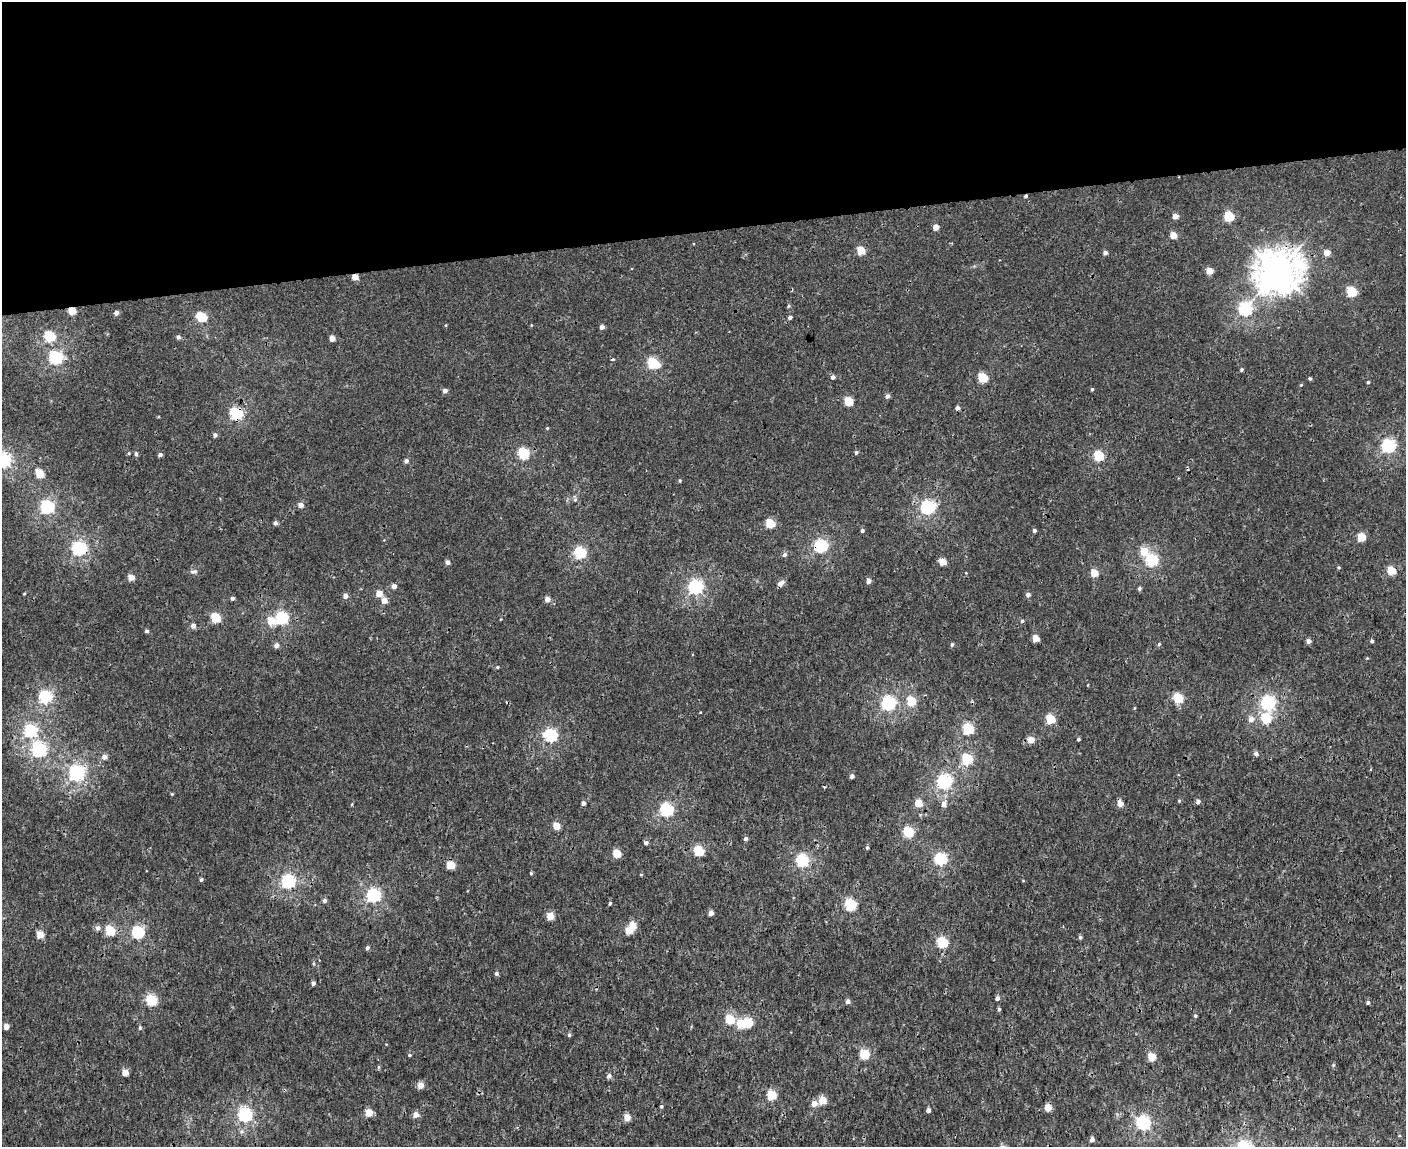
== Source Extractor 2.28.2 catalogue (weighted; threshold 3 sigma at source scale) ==
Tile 2 of 3 x 4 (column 2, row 1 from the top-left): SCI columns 1554-2957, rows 3444-4588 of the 4468 x 4596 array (HDU 1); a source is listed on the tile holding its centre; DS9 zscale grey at full resolution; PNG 1408 x 1149 px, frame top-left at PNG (2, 2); no overlay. Shown black and unused: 20% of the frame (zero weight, under 3 of 4 exposures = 6% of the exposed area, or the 3 px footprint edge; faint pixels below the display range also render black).
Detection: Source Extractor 2.28.2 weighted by HDU 2 'WHT'; one run over the whole footprint, this tile lists its part. Background 2.24e-04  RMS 0.0014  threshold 0.0064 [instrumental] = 3 sigma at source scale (4.5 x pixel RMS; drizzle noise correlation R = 1.50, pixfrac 1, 0.0396/0.0396 arcsec/px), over >= 5 px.
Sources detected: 189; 2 inside a brighter object's white glare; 1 cosmic-ray / hot-pixel residue — not listed; the other 186 listed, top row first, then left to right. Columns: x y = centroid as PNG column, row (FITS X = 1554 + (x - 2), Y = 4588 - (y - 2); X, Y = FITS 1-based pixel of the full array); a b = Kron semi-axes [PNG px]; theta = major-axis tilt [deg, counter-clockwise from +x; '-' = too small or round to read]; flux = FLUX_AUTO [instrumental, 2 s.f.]
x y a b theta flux
1026 196 4 3 - 0.23
1175 216 4 4 - 1.1
1229 216 5 5 - 7
936 227 4 4 - 1.4
1173 235 4 4 - 2
861 250 5 5 - 3.7
1327 252 5 4 - 1.4
1105 253 4 4 - 0.5
1209 271 5 4 - 2
1278 271 15 14 - 240
355 277 4 4 - 1.6
1351 292 5 5 - 7.4
788 306 5 4 - 0.17
1245 309 6 6 - 22
72 311 5 4 - 3.1
116 313 4 4 - 0.59
201 317 5 5 - 8.3
790 317 4 4 - 0.43
602 327 4 4 - 0.64
50 336 6 5 - 8.7
178 337 5 4 - 0.36
332 339 4 4 - 1.4
56 357 6 6 - 23
653 363 6 5 - 11
1242 370 4 4 - 0.22
833 377 4 4 - 0.5
983 378 5 5 - 6.3
1310 379 4 3 - 0.24
1368 382 4 4 - 0.15
1301 385 4 3 - 0.12
1092 389 4 3 - 0.2
445 391 4 4 - 0.62
887 396 5 4 - 0.5
848 401 5 5 - 4.7
957 408 5 4 - 0.44
236 413 6 6 - 17
547 428 4 3 - 0.14
215 435 5 4 - 0.42
1388 446 6 6 - 22
856 452 4 4 - 0.28
129 453 5 3 - 0.13
523 453 6 5 - 13
136 454 5 4 - 0.28
160 455 4 4 - 0.41
1099 456 5 5 - 8.1
3 460 6 6 - 28
406 461 5 4 - 0.47
40 474 5 5 - 4.3
680 481 5 3 - 0.15
575 500 6 4 2 0.24
300 505 5 5 - 0.78
47 507 6 6 - 23
928 507 6 6 - 27
275 523 4 4 - 0.41
770 523 5 5 - 5.5
1034 530 4 4 - 0.35
862 531 4 4 - 0.3
1361 537 5 5 - 4
821 546 6 6 - 21
79 548 6 6 - 26
1144 551 5 5 - 3.5
580 552 6 5 - 13
784 554 5 5 - 0.4
1152 560 6 5 - 16
447 562 5 4 - 0.49
942 562 5 4 - 2.4
1339 567 4 4 - 0.16
1391 571 5 5 - 4.4
193 572 12 4 0 0.31
1094 573 5 5 - 3.1
131 577 4 4 - 1.6
868 581 4 4 - 0.74
780 583 9 6 49 0.59
394 586 4 4 - 0.72
695 587 6 6 - 30
1139 588 5 4 - 0.24
24 594 5 3 - 0.11
379 594 5 5 - 1.6
1028 595 5 4 - 0.49
345 596 5 4 - 0.73
232 598 4 3 - 0.35
547 599 4 4 - 1
384 600 5 5 - 1.2
282 617 6 6 - 17
215 618 5 5 - 7.7
271 621 6 5 - 2.6
1022 621 4 4 - 0.26
193 626 5 5 - 0.71
146 631 4 3 - 0.33
1035 638 5 4 - 2.1
1308 641 4 4 - 0.61
1372 641 4 4 - 0.27
952 644 5 4 - 0.25
1159 644 5 4 - 0.15
276 645 5 4 - 0.7
1367 658 4 3 - 0.11
497 667 5 4 - 0.14
45 696 6 6 - 17
1178 698 5 5 - 7.6
911 701 5 5 - 6.2
1268 702 6 6 - 26
888 703 6 6 - 26
1266 718 6 5 - 7.7
1050 719 5 5 - 6.3
1251 719 6 5 - 0.94
968 729 5 5 - 12
30 730 6 6 - 18
551 735 6 6 - 19
1078 739 3 3 - 0.22
1031 740 5 5 - 1.8
39 749 6 6 - 28
1256 754 5 5 - 0.44
104 757 6 6 - 0.59
967 759 5 5 - 11
77 773 6 6 - 32
852 776 4 4 - 0.5
944 781 6 6 - 27
172 794 4 3 - 0.14
1179 801 4 4 - 0.17
1198 801 4 4 - 0.57
583 803 4 4 - 0.55
918 803 5 4 - 2.8
944 804 6 5 - 0.73
1120 804 5 4 - 1.3
666 809 6 6 - 21
556 826 4 4 - 2.6
908 832 5 5 - 10
746 839 4 4 - 0.37
646 843 5 4 - 0.37
867 848 4 4 - 0.2
699 851 5 5 - 8
617 853 5 5 - 3.9
940 858 6 5 - 17
802 860 6 5 - 19
450 865 5 5 - 4
531 873 4 3 - 0.17
641 874 4 3 - 0.12
201 880 5 4 - 0.22
288 881 6 6 - 26
373 895 6 6 - 25
324 900 4 4 - 0.41
610 903 3 2 - 0.28
850 904 5 5 - 14
711 913 4 4 - 0.85
550 916 4 4 - 2.5
98 928 6 5 - 0.55
629 930 5 5 - 2.8
110 931 5 5 - 6.3
138 932 6 5 - 16
40 935 5 4 - 2.1
1080 937 5 4 - 0.26
942 942 5 5 - 10
367 948 5 4 - 0.29
314 963 6 3 -82 0.18
496 973 5 5 - 0.29
313 983 4 4 - 0.4
997 998 4 4 - 0.53
151 1000 5 5 - 10
848 1001 4 4 - 0.65
1368 1002 4 4 - 0.36
999 1009 4 4 - 0.23
1195 1016 5 4 - 0.2
730 1019 5 5 - 5.8
748 1022 5 5 - 5.4
6 1026 4 4 - 1.2
140 1028 5 4 - 0.26
569 1035 4 4 - 0.28
864 1054 5 5 - 7.5
409 1055 5 4 - 0.19
1152 1057 5 5 - 3.7
1333 1065 6 4 89 0.17
125 1072 4 4 - 1.9
609 1076 5 5 - 0.53
420 1085 5 5 - 1.5
771 1095 5 5 - 7.2
822 1100 5 5 - 3.6
814 1103 5 5 - 1.2
661 1106 4 4 - 0.2
1048 1108 5 5 - 1.9
928 1110 4 4 - 0.55
368 1113 5 5 - 2.7
245 1114 6 6 - 25
416 1114 5 4 - 1.3
627 1117 5 5 - 1.9
1143 1122 6 6 - 25
1092 1139 5 4 - 0.58
Overlapping masked pixels (flux is a lower limit): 7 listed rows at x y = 1026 196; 1278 271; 355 277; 72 311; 236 413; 821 546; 79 548
Isophote crosses this tile's border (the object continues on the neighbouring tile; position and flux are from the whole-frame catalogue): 1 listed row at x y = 3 460